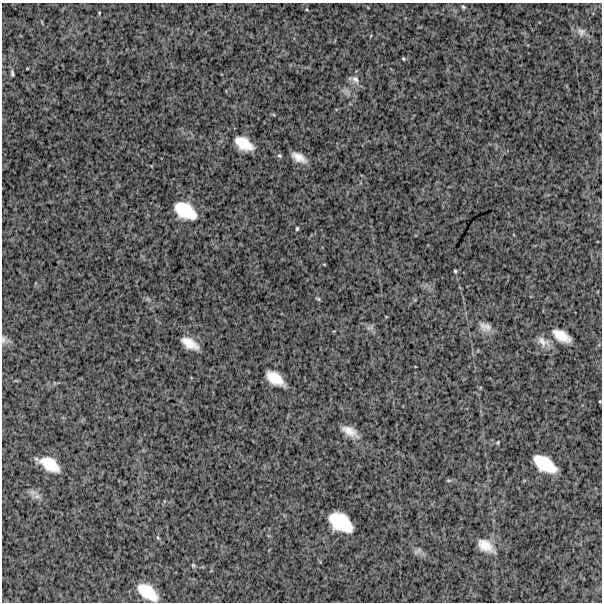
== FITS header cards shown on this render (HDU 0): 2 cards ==
NAXIS1  =                  600
NAXIS2  =                  600

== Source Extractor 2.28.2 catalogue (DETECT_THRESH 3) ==
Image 600 x 600 px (HDU 0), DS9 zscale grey, 1 PNG px = 1 image px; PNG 604 x 604 px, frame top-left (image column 1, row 600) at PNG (2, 3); no overlay
Background 1400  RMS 250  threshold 740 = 3 sigma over >= 5 px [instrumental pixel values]
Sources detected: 34; all 34 listed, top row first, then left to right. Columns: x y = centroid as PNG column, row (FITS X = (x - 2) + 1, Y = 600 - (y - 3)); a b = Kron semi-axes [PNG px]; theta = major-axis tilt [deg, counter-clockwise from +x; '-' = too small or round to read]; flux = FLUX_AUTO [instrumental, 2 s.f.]
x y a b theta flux
463 7 5 4 - 23000
99 13 5 3 - 13000
581 32 12 10 -53 97000
403 59 3 3 - 17000
12 73 8 4 -82 30000
355 79 12 9 -41 99000
244 144 19 11 -32 370000
279 156 6 5 - 28000
299 157 15 7 -31 170000
185 211 22 13 -31 600000
297 229 4 3 - 22000
455 271 4 4 - 21000
148 299 7 4 -44 31000
318 299 6 4 -29 22000
370 327 10 6 9 47000
485 327 16 10 -22 130000
561 336 17 9 -30 280000
3 339 10 7 -90 58000
543 342 19 11 -27 150000
190 343 16 8 -30 240000
275 378 18 9 -36 340000
600 401 3 2 - 13000
350 431 18 8 -28 200000
498 442 4 3 - 17000
49 464 20 10 -31 410000
545 464 22 11 -33 560000
448 480 7 3 8 21000
33 492 13 8 -11 93000
340 522 23 14 -34 710000
158 538 6 4 -45 23000
486 546 22 13 -34 270000
418 551 12 5 37 38000
193 565 6 5 - 24000
147 592 20 11 -37 500000
At the frame edge (FLAGS 8, measured only in part): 2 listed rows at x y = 3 339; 600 401